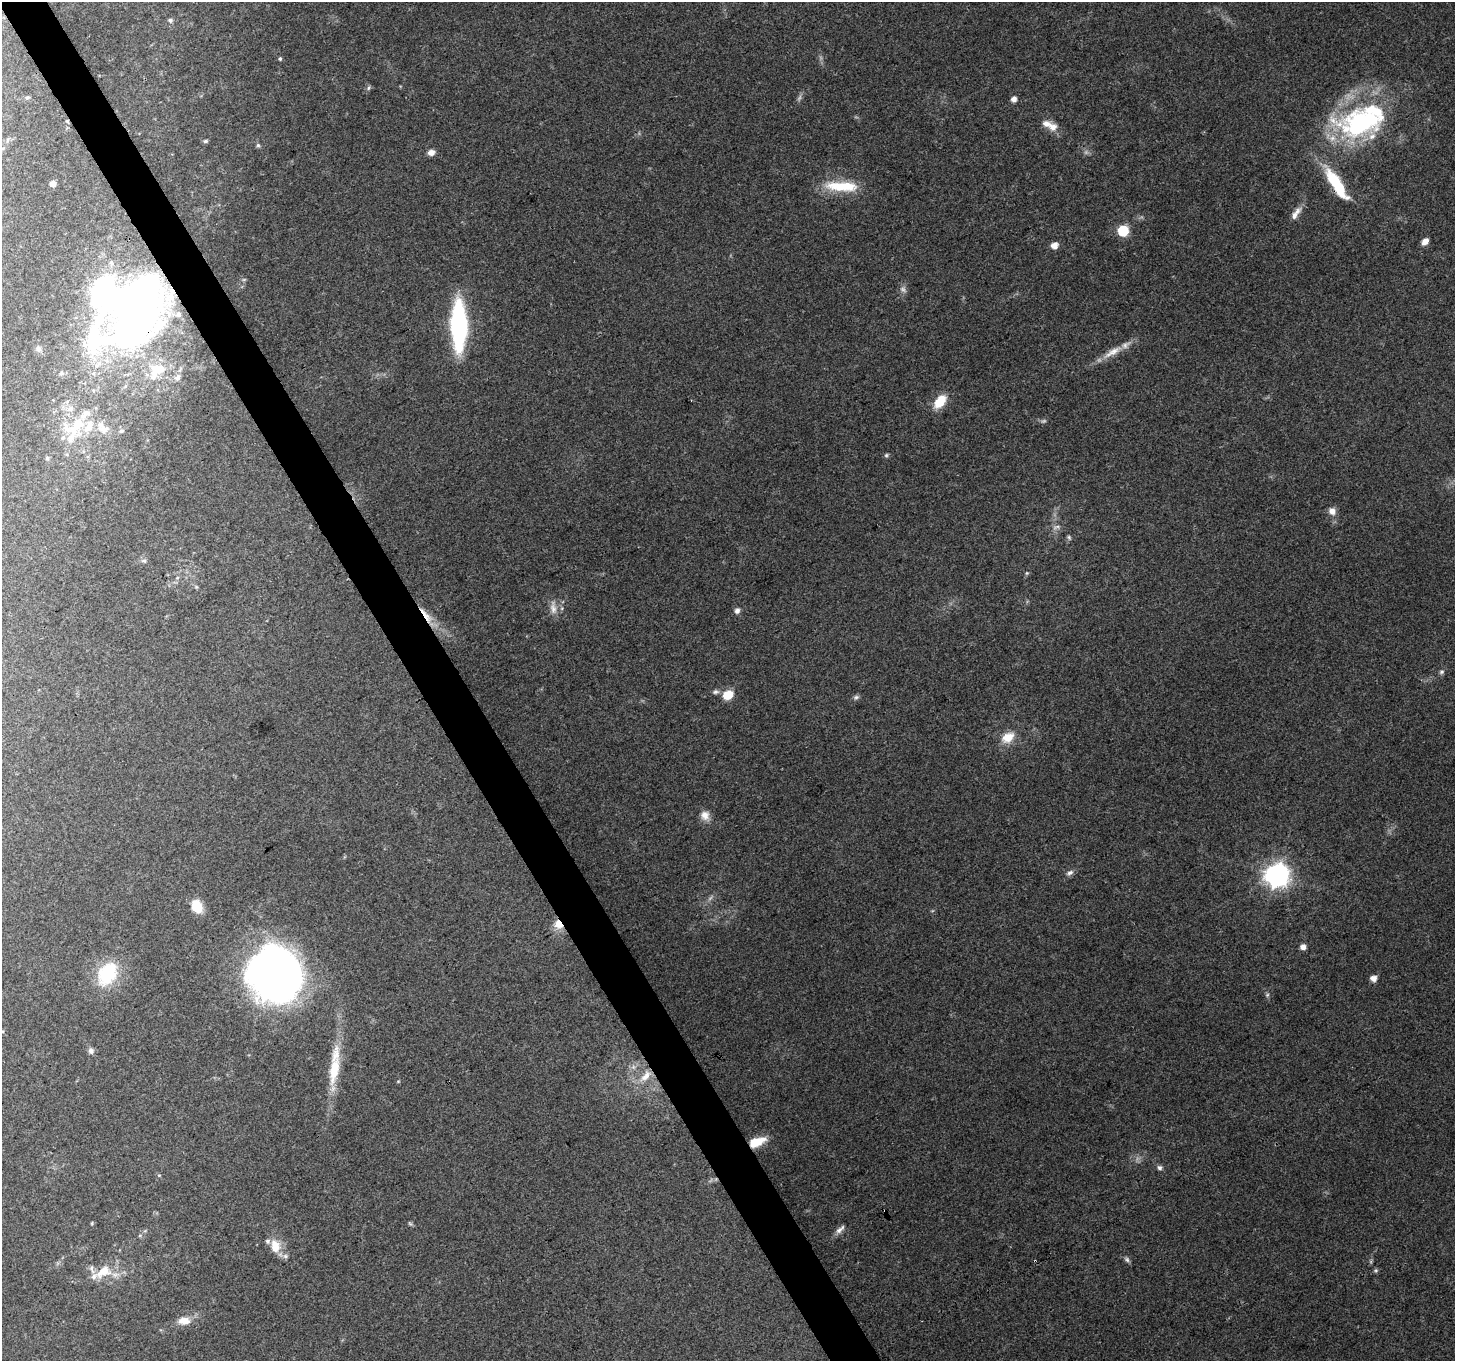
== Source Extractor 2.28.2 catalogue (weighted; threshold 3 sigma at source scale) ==
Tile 11 of 4 x 4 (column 3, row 3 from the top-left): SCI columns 2908-4360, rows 1465-2823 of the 5817 x 5710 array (HDU 1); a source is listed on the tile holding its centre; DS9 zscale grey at full resolution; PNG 1457 x 1363 px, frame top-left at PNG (2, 2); no overlay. Shown black and unused: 3% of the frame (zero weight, under 3 of 4 exposures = <1% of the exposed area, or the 3 px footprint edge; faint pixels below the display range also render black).
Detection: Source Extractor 2.28.2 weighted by HDU 2 'WHT'; one run over the whole footprint, this tile lists its part. Background 0.146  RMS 0.0063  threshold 0.0285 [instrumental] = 3 sigma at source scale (4.5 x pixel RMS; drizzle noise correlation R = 1.50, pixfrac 1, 0.0396/0.0396 arcsec/px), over >= 5 px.
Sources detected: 93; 5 too faint to see at this stretch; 3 inside a brighter object's white glare — not listed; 15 inside a brighter listed object's ellipse — not listed separately; the other 70 listed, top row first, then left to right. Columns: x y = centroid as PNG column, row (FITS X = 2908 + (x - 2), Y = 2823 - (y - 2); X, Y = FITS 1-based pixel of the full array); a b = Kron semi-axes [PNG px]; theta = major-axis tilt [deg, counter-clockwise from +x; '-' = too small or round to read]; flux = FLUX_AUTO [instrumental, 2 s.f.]
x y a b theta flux
170 20 6 5 - 1.4
280 59 5 4 - 0.93
368 88 6 4 88 1
27 98 6 5 - 1.3
1014 99 6 6 - 3.5
67 121 5 4 - 0.68
1362 123 67 37 6 110
1053 127 12 10 16 5.3
7 140 6 4 70 0.94
205 141 6 5 - 1.1
258 145 5 5 - 1.1
431 152 7 6 - 3.9
1336 183 31 12 -54 32
53 184 5 5 - 4.3
842 186 43 12 -3 24
1296 213 21 7 57 5.2
1123 231 6 6 - 48
1425 241 7 5 47 4.8
1054 245 6 6 - 5.6
137 311 82 52 64 380
459 326 33 11 -90 140
38 349 9 7 -74 2.3
1112 352 33 9 30 10
158 369 25 15 8 15
177 377 8 7 - 2.7
940 401 13 8 53 17
70 409 9 7 32 3.2
77 425 31 13 59 20
103 428 20 11 -46 7.1
121 431 5 5 - 1
886 455 6 5 - 1
47 458 5 4 - 1.2
1332 511 10 9 - 4
1056 527 12 4 19 1.8
1069 537 7 4 -63 1.1
144 561 9 4 0 1.4
1027 573 5 5 - 0.84
177 578 5 3 - 0.81
553 609 15 9 -78 4.9
737 611 8 7 - 2.3
426 615 29 7 -55 10
1441 672 7 6 - 1.4
716 692 9 6 11 2
728 695 11 8 29 11
856 697 8 6 20 1.6
1008 737 17 12 35 11
705 815 13 11 -58 5.4
1070 873 10 6 22 2.3
1277 875 9 8 - 500
197 906 13 10 -65 14
558 924 12 10 -53 7.5
1303 947 5 5 - 4.5
107 974 29 20 59 34
274 977 47 44 -7 380
1373 978 6 5 - 4.5
1267 995 6 4 19 0.85
91 1051 8 7 - 2.3
334 1070 43 13 79 22
646 1076 21 10 49 10
756 1142 15 8 19 17
1160 1168 6 6 - 1.7
159 1175 5 3 - 0.57
92 1223 5 3 - 0.54
410 1224 7 4 -20 0.97
840 1229 15 6 43 3.2
275 1246 18 12 -79 10
1127 1259 9 5 -46 1.6
1376 1270 6 4 19 0.96
103 1272 25 14 29 15
184 1321 15 9 3 7.3
Overlapping masked pixels (flux is a lower limit): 5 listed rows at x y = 67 121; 137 311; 426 615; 558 924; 756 1142